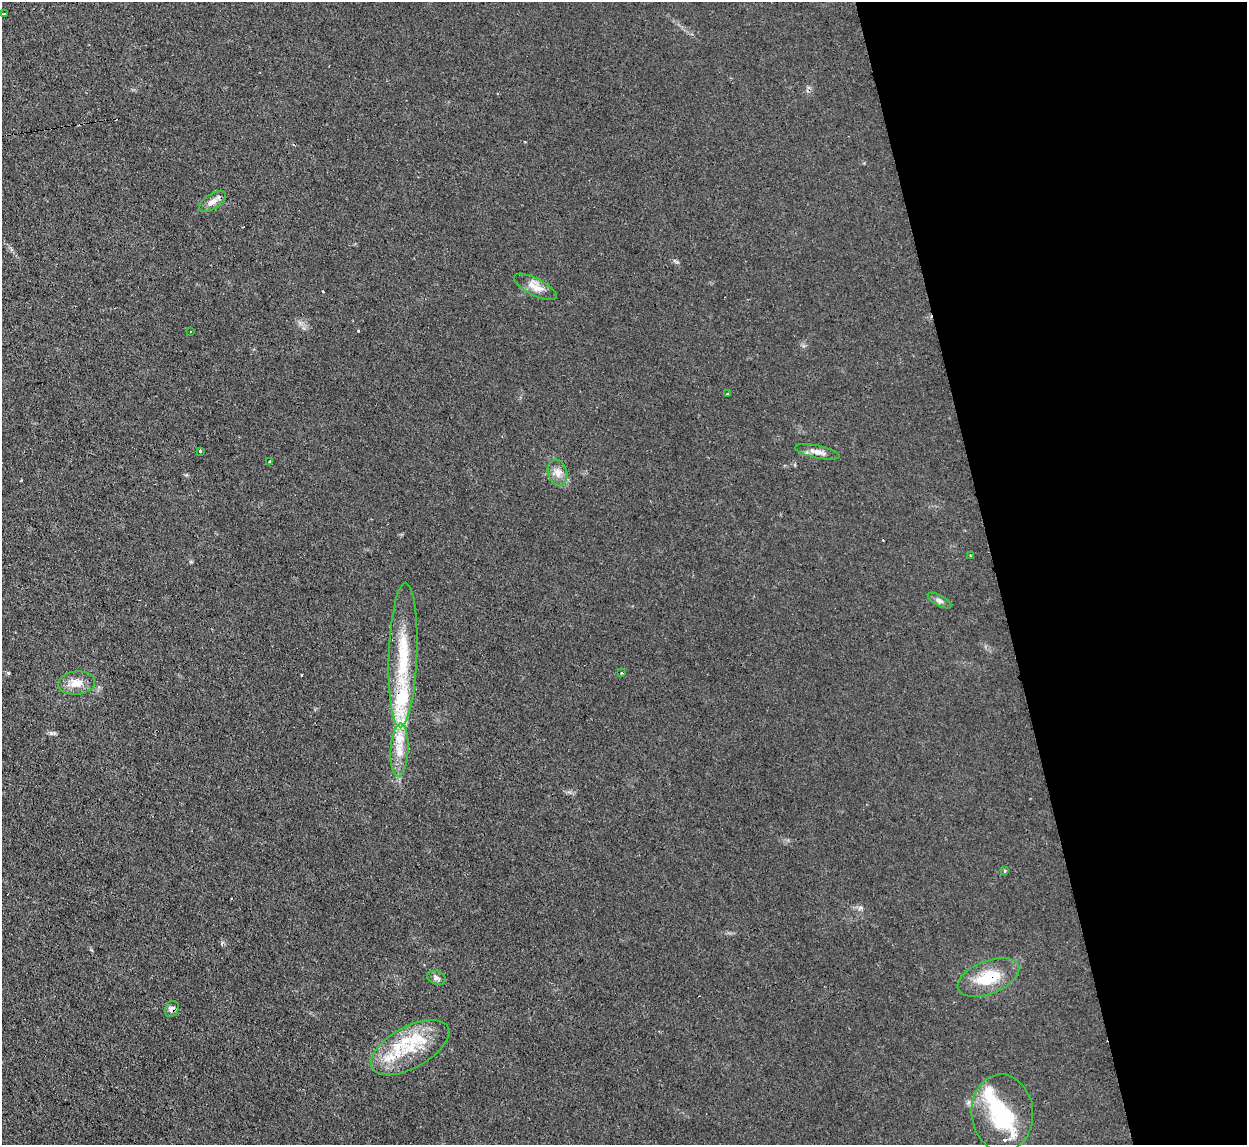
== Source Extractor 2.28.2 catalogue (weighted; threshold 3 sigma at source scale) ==
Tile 12 of 4 x 4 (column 4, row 3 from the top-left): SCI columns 3736-4980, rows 1280-2422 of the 4980 x 4962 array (HDU 1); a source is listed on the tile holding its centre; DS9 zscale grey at full resolution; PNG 1249 x 1147 px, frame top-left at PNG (2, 2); each listed source drawn as its Kron ellipse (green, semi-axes under 4 px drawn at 4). Shown black and unused: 20% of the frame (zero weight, under 2 of 3 exposures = <1% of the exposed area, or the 3 px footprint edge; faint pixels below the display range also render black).
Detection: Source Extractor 2.28.2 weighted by HDU 2 'WHT'; one run over the whole footprint, this tile lists its part. Background 0.0276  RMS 0.0044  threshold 0.0199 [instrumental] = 3 sigma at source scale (4.5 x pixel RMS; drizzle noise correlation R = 1.50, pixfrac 1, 0.05/0.05 arcsec/px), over >= 5 px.
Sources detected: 33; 1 inside a brighter object's white glare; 3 cosmic-ray / hot-pixel residue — neither listed nor drawn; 8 inside a brighter listed object's ellipse — not listed separately; the other 21 listed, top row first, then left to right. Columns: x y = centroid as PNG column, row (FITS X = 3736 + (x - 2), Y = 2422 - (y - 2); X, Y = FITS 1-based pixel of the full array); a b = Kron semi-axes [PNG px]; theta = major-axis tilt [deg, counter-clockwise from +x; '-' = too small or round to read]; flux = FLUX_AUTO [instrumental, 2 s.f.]
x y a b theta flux
4 14 3 3 - 0.61
213 201 15 7 33 2.8
535 287 24 8 -27 4.9
190 331 3 2 - 0.54
728 394 3 3 - 1.3
200 451 3 3 - 0.48
817 452 23 6 -12 3
270 462 4 3 - 0.47
557 473 14 9 -75 3.5
970 556 3 2 - 0.57
939 601 13 5 -28 1.3
403 655 72 14 88 25
621 673 2 2 - 0.48
77 683 18 11 6 5.6
399 750 27 9 87 7.1
1005 870 3 3 - 0.7
988 977 32 16 22 15
436 978 9 6 -21 1.6
172 1009 8 6 60 1.8
410 1047 43 20 29 23
1002 1113 38 31 -85 32
Overlapping masked pixels (flux is a lower limit): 2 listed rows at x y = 988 977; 172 1009
Unlisted compact peaks at least as high as the median listed source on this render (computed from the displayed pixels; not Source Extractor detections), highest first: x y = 51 733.